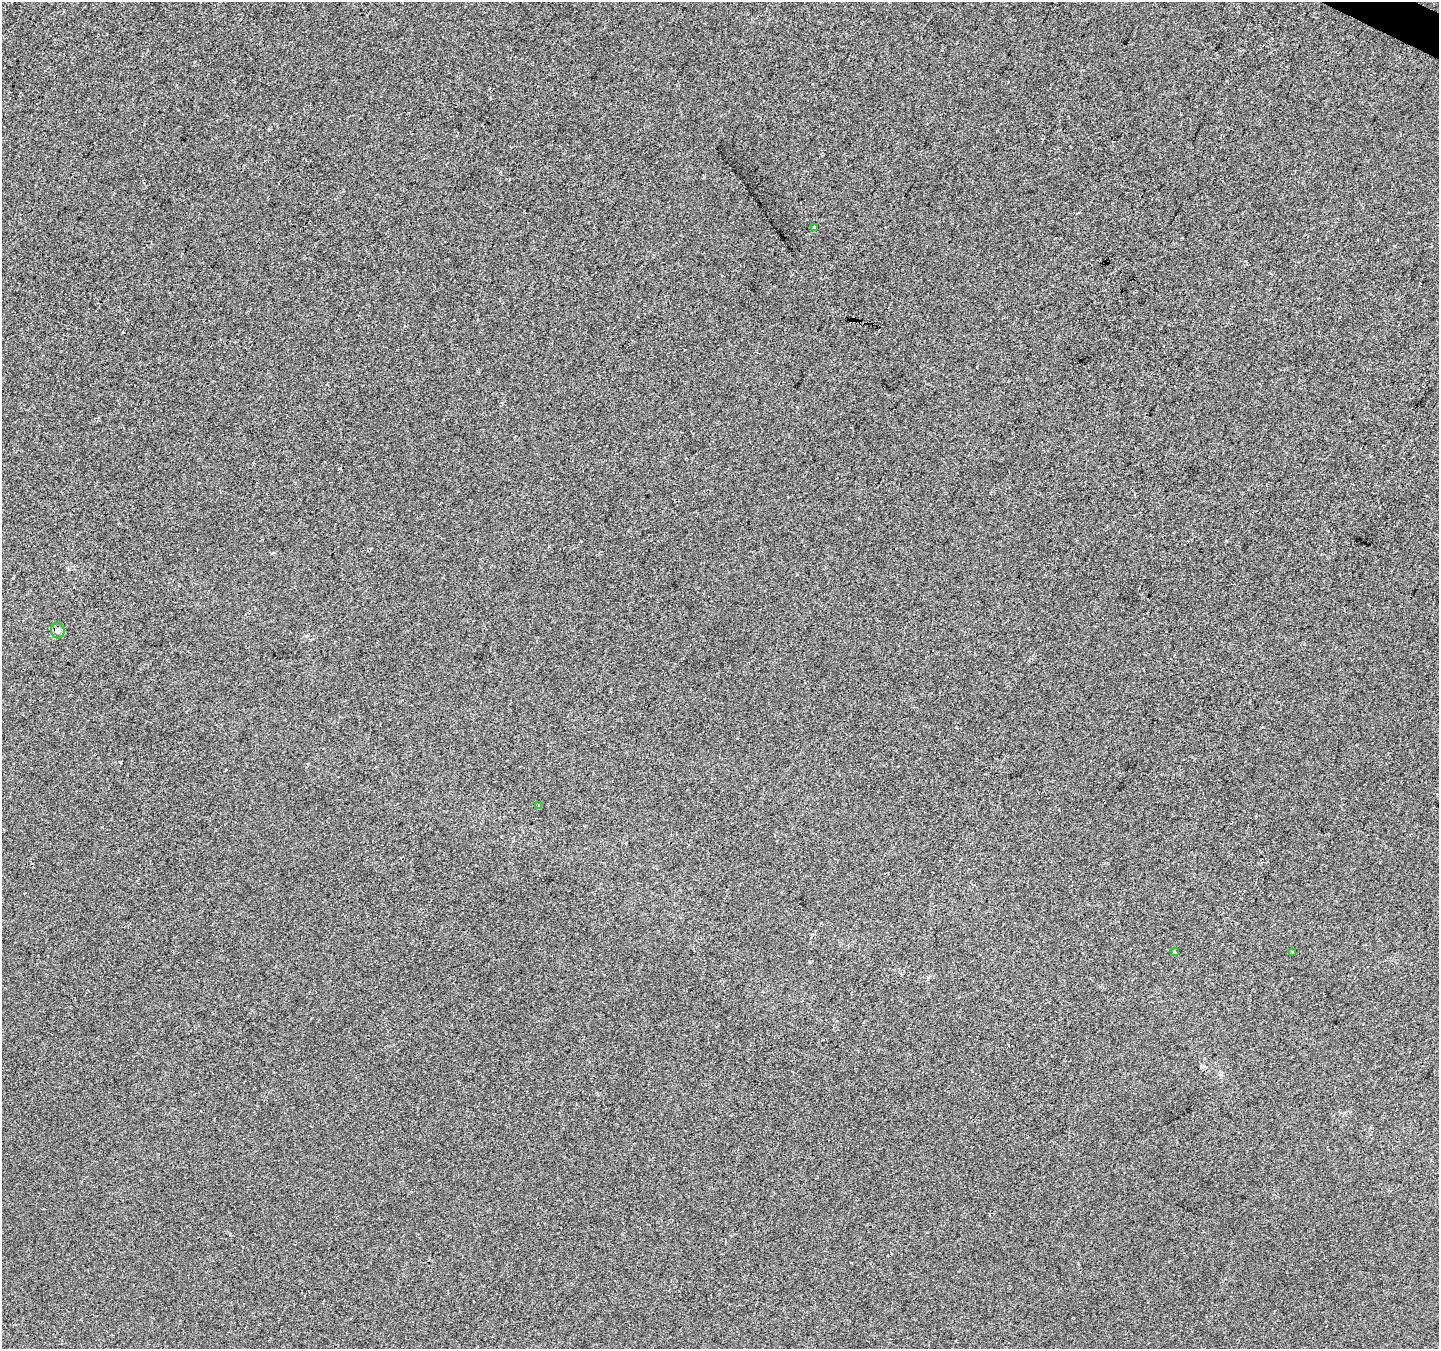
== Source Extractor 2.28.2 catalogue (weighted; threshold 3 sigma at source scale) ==
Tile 10 of 4 x 4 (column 2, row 3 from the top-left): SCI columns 1443-2879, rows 1612-2958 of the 5752 x 5851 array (HDU 1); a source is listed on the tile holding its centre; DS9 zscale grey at full resolution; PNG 1441 x 1351 px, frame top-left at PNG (2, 2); each listed source drawn as its Kron ellipse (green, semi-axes under 4 px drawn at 4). Shown black and unused: <1% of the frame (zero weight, under 2 of 3 exposures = <1% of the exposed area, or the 3 px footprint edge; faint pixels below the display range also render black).
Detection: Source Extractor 2.28.2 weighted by HDU 2 'WHT'; one run over the whole footprint, this tile lists its part. Background -3.62e-04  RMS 0.0045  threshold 0.0203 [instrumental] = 3 sigma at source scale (4.5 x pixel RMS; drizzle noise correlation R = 1.50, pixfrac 1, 0.0396/0.0396 arcsec/px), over >= 5 px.
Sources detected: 6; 1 cosmic-ray / hot-pixel residue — neither listed nor drawn; the other 5 listed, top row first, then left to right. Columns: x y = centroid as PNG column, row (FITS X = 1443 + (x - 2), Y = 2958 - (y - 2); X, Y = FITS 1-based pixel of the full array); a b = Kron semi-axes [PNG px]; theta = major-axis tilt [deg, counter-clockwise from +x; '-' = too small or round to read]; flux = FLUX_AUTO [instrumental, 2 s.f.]
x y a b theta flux
814 227 3 2 - 0.46
58 631 8 6 -74 1.4
539 806 3 2 - 1.3
1174 952 4 3 - 0.62
1293 953 3 2 - 0.67